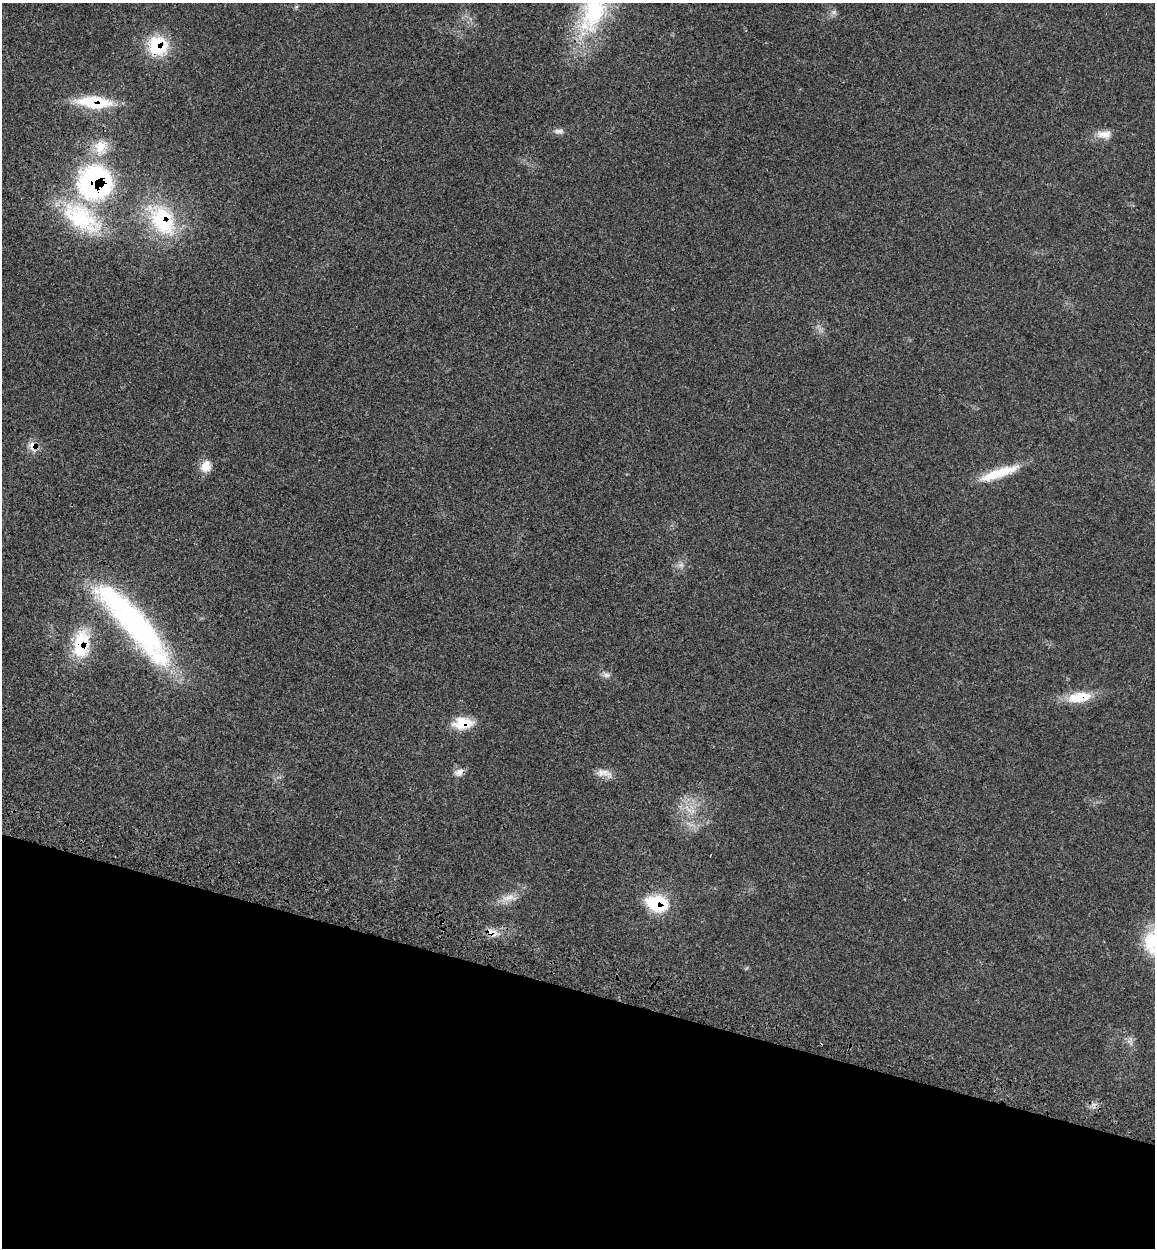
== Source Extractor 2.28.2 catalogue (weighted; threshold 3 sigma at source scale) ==
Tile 15 of 4 x 4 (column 3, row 4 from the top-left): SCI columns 2633-3785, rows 91-1336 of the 5150 x 5164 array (HDU 1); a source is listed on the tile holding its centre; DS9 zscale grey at full resolution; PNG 1157 x 1250 px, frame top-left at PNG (2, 3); no overlay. Shown black and unused: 21% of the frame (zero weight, under 3 of 4 exposures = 8% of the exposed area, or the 3 px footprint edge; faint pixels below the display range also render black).
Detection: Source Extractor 2.28.2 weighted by HDU 2 'WHT'; one run over the whole footprint, this tile lists its part. Background 0.0213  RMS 0.0033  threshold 0.0149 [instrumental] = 3 sigma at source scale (4.5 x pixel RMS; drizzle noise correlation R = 1.50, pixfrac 1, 0.05/0.05 arcsec/px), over >= 5 px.
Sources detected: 28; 1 too faint to see at this stretch — not listed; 1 inside a brighter listed object's ellipse — not listed separately; the other 26 listed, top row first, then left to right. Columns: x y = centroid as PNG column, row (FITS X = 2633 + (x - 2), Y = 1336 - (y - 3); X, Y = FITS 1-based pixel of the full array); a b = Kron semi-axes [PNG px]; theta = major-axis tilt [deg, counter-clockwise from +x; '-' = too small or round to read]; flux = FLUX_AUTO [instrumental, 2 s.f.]
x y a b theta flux
594 11 70 33 64 40
158 46 25 25 - 15
94 102 40 13 -4 16
559 131 15 6 0 1.4
1104 134 20 10 -4 3.5
101 147 23 20 74 7.7
95 182 34 33 - 70
81 218 58 29 -35 31
162 219 47 29 -54 29
33 446 16 9 -72 2.9
206 466 15 12 78 3.8
999 473 52 10 19 11
681 565 9 7 0 1.3
135 624 121 29 -49 77
81 644 37 20 83 16
606 675 11 7 -38 1.4
1079 697 32 13 10 9.3
463 723 24 14 4 8.1
459 772 14 9 30 2.1
604 773 24 10 -14 3.2
688 809 15 5 -48 2.3
509 898 24 9 6 3.7
657 903 25 18 -18 16
491 932 12 9 -56 2.6
1153 942 32 23 -84 15
1130 1042 12 4 -46 1.1
Overlapping masked pixels (flux is a lower limit): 11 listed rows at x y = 158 46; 94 102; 95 182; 162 219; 33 446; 81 644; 1079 697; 463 723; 459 772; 657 903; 491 932
Isophote crosses this tile's border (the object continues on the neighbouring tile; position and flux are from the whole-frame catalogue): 2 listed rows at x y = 594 11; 1153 942